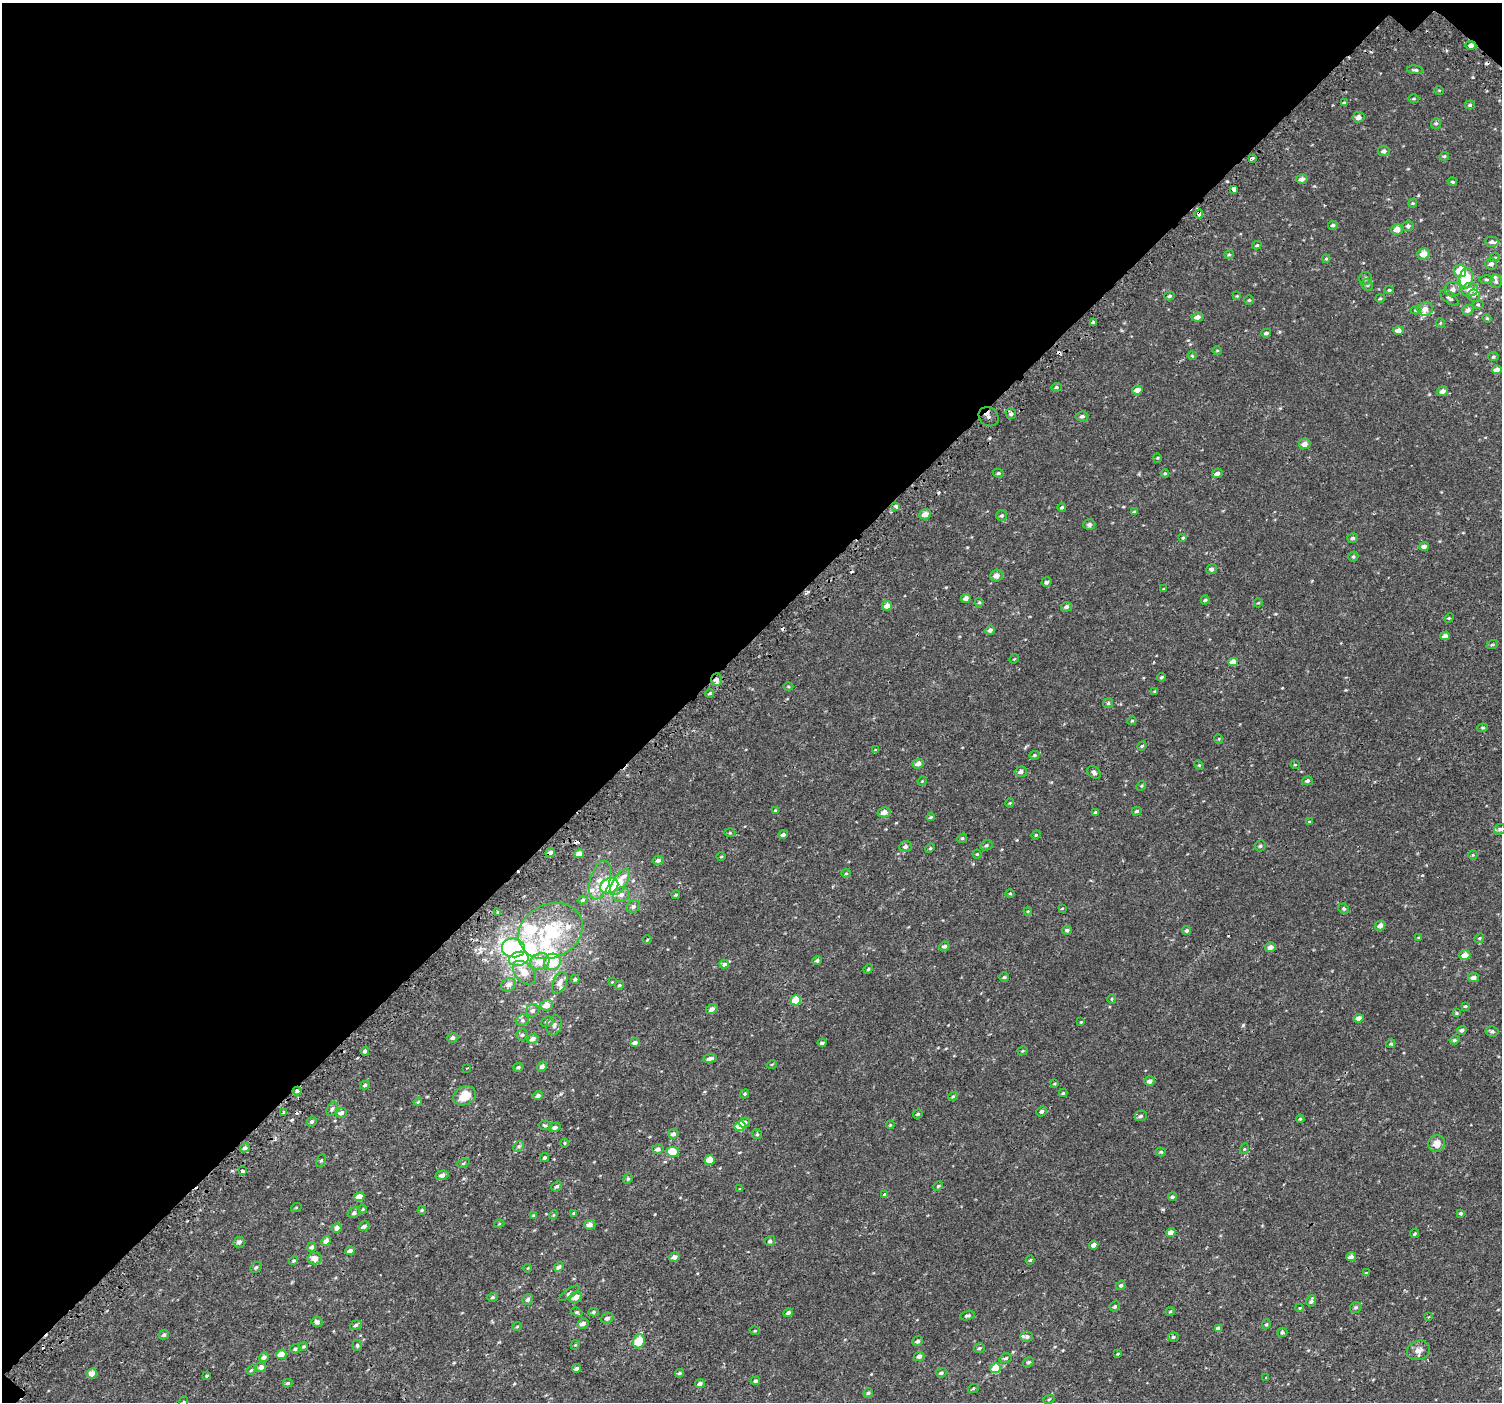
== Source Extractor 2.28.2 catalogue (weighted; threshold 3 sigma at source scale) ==
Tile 2 of 4 x 4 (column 2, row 1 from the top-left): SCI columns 1564-3063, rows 4423-5822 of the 6113 x 6113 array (HDU 1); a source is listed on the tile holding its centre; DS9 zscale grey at full resolution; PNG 1504 x 1404 px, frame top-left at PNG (2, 3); each listed source drawn as its Kron ellipse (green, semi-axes under 4 px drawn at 4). Shown black and unused: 46% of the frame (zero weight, under 2 of 3 exposures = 3% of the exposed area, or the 3 px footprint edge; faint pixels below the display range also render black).
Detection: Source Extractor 2.28.2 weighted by HDU 2 'WHT'; one run over the whole footprint, this tile lists its part. Background 0.00226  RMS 0.003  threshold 0.0136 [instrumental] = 3 sigma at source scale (4.5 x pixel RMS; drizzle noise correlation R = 1.50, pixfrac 1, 0.0396/0.0396 arcsec/px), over >= 5 px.
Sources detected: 363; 3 inside a brighter object's white glare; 12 cosmic-ray / hot-pixel residue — neither listed nor drawn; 16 inside a brighter listed object's ellipse — not listed separately; the other 332 listed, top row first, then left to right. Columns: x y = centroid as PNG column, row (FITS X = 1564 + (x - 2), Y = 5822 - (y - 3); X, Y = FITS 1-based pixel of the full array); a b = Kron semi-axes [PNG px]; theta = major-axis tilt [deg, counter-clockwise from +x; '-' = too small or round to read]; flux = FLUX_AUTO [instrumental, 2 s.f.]
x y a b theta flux
1471 45 5 4 - 0.94
1415 70 8 4 -6 0.56
1439 90 5 3 - 0.23
1414 98 5 3 - 0.31
1344 103 4 3 - 0.4
1470 105 5 4 - 0.38
1358 117 6 5 - 1.3
1436 123 5 5 - 0.46
1384 151 6 5 - 0.85
1444 156 5 4 - 0.36
1252 158 3 3 - 0.8
1302 179 5 4 - 1.2
1452 182 5 3 - 0.32
1234 189 4 3 - 29
1413 203 4 4 - 0.28
1199 214 4 4 - 1.4
1333 225 5 4 - 0.46
1408 226 5 5 - 0.69
1397 230 6 5 - 2.3
1492 242 7 5 0 0.76
1257 245 5 3 - 0.39
1229 254 5 4 - 0.39
1424 254 6 5 - 3.1
1495 257 5 3 - 0.28
1326 259 4 4 - 0.25
1491 264 6 5 - 1
1460 271 6 6 - 5.4
1366 278 6 6 - 0.7
1466 278 10 6 84 7
1486 280 7 3 -1 0.37
1496 281 7 5 -84 0.72
1367 285 6 5 - 0.45
1453 289 8 7 - 1.4
1389 290 5 4 - 0.33
1470 290 8 7 - 2.1
1474 295 6 6 - 0.65
1169 296 5 4 - 0.45
1237 296 4 4 - 0.24
1380 298 4 4 - 0.3
1449 298 11 5 -39 0.71
1249 300 4 4 - 0.33
1478 304 5 3 - 0.3
1425 309 8 6 14 1.7
1416 310 5 4 - 0.33
1468 310 6 5 - 1.1
1197 317 6 4 8 1.2
1487 318 4 4 - 0.28
1093 322 4 3 - 0.42
1440 323 5 3 - 0.26
1398 330 5 4 - 1.3
1266 333 5 3 - 0.6
1217 350 5 3 - 0.24
1192 356 4 4 - 0.27
1493 357 5 4 - 0.38
1497 370 5 4 - 1.8
1056 387 5 4 - 0.43
1137 390 5 4 - 1.7
1442 391 5 4 - 1.1
1011 414 5 5 - 0.67
1082 416 6 5 - 0.56
989 417 11 9 -40 1.6
1305 444 6 5 - 1.5
1157 458 4 4 - 0.31
998 473 5 4 - 0.43
1217 473 5 4 - 1.2
1165 474 4 3 - 0.24
896 506 3 3 - 1.6
1062 507 4 4 - 0.4
1135 512 4 3 - 0.59
925 514 6 5 - 2.1
1002 515 5 5 - 0.49
1089 524 6 5 - 0.83
1183 538 4 3 - 0.27
1353 538 5 4 - 0.61
1424 546 5 4 - 0.99
1353 557 5 4 - 0.45
1211 569 5 5 - 0.89
996 575 6 6 - 1.5
1047 582 5 4 - 0.62
1164 589 4 3 - 0.26
966 598 5 4 - 1.2
1205 600 4 4 - 0.35
979 602 4 4 - 0.32
1258 603 5 3 - 0.28
887 606 5 5 - 1.9
1066 607 5 4 - 0.76
1449 618 5 4 - 0.29
990 630 5 4 - 0.8
1445 636 5 4 - 1.1
1492 645 6 3 20 0.31
1014 659 5 4 - 0.25
1233 662 5 4 - 2.6
1162 677 4 3 - 0.46
716 679 6 5 - 1.2
788 686 5 3 - 0.27
1155 691 4 4 - 0.26
710 693 4 3 - 0.33
1108 703 5 5 - 0.47
1132 721 4 3 - 0.3
1483 728 5 3 - 0.32
1219 739 5 3 - 0.25
1142 746 5 4 - 0.33
875 750 4 2 - 0.29
1034 755 5 4 - 0.34
918 764 5 4 - 1.6
1199 765 5 4 - 0.33
1295 765 5 3 - 0.21
1021 772 6 5 - 0.87
1094 772 7 5 -44 0.76
922 781 4 4 - 0.28
1307 781 5 4 - 0.79
1141 786 5 4 - 0.32
1010 803 4 4 - 0.27
775 810 4 4 - 0.26
1137 811 5 3 - 0.48
884 812 6 5 - 1.5
1095 813 4 3 - 0.46
931 817 4 3 - 0.28
1309 822 4 3 - 0.24
1500 829 6 5 - 0.64
730 833 5 3 - 0.29
783 835 5 4 - 0.65
1036 835 5 4 - 0.3
962 838 5 4 - 0.37
986 845 6 5 - 0.54
1260 846 6 5 - 0.52
905 847 6 5 - 0.74
930 848 5 4 - 0.31
550 853 5 3 - 1
579 854 5 4 - 1.8
977 854 4 4 - 0.31
1473 855 5 4 - 0.31
721 857 5 3 - 0.27
658 860 5 4 - 0.75
846 873 5 4 - 0.3
600 880 20 10 73 3.6
620 882 15 6 56 5.3
609 886 9 7 26 25
621 894 8 7 - 1.2
1010 894 5 3 - 0.25
676 895 4 3 - 0.39
583 900 5 4 - 0.38
633 906 7 6 - 0.78
1062 908 4 2 - 0.21
1344 909 5 5 - 0.49
1028 911 4 3 - 0.26
498 912 3 3 - 1.9
1380 926 5 4 - 1.6
1067 930 5 4 - 0.53
551 931 33 26 25 19
1186 931 4 4 - 0.49
1418 938 4 4 - 0.26
1479 938 5 4 - 0.33
647 940 4 2 - 0.19
944 946 5 4 - 0.74
1270 947 5 5 - 1.4
513 948 11 9 -5 33
1465 955 5 4 - 2.5
519 959 10 7 16 4.7
817 960 5 4 - 0.52
540 962 10 8 23 3.2
552 962 8 8 - 7.8
724 964 4 4 - 1.1
868 969 5 4 - 0.33
524 973 14 9 -46 3.8
1004 977 4 4 - 0.45
1473 978 5 4 - 1.2
575 979 4 4 - 0.51
612 982 3 3 - 0.2
560 983 11 6 66 1.5
508 985 7 6 - 1.5
619 985 4 3 - 0.34
1112 999 5 3 - 0.3
796 1000 5 5 - 6.2
547 1005 6 5 - 2.5
1465 1006 4 3 - 0.33
712 1009 6 5 - 1.2
533 1010 7 6 - 1
1456 1013 4 3 - 0.43
1359 1018 5 4 - 1.6
522 1020 7 5 20 0.69
547 1022 6 5 - 0.61
1081 1022 4 4 - 0.23
554 1025 10 7 72 1.1
1462 1030 5 4 - 0.73
1492 1031 6 5 - 0.57
522 1035 5 5 - 0.56
453 1038 6 4 22 0.72
533 1039 6 5 - 1.4
1454 1040 5 4 - 0.57
635 1043 4 4 - 1.1
822 1043 4 4 - 0.6
1391 1044 4 4 - 0.35
365 1051 4 4 - 0.63
1022 1051 5 4 - 0.3
710 1058 7 4 9 0.91
772 1064 5 3 - 0.24
542 1066 5 4 - 0.89
518 1067 4 4 - 0.46
467 1068 2 2 - 0.19
1149 1081 5 4 - 1.3
1055 1084 4 3 - 0.33
365 1085 5 3 - 0.49
297 1091 4 3 - 0.51
1063 1093 4 4 - 0.36
745 1094 5 4 - 0.38
465 1096 12 9 25 4.2
538 1096 5 4 - 0.77
953 1096 4 4 - 0.34
418 1102 4 3 - 0.3
332 1109 7 5 69 0.57
1042 1111 5 4 - 0.58
284 1113 3 3 - 0.64
341 1113 5 4 - 1.1
918 1114 5 4 - 0.45
1141 1116 6 5 - 0.69
1300 1119 4 4 - 0.37
312 1122 5 4 - 0.6
745 1122 5 5 - 0.97
545 1125 6 4 -10 0.44
890 1125 4 3 - 0.25
740 1126 5 5 - 6.5
555 1127 6 4 16 0.97
673 1134 5 4 - 0.95
757 1134 5 5 - 0.35
565 1143 5 3 - 0.29
1437 1144 9 8 - 2.5
519 1146 6 4 45 0.47
245 1148 5 4 - 0.96
658 1149 5 5 - 0.94
1244 1149 5 3 - 0.26
673 1152 6 5 - 5
1161 1152 5 4 - 0.42
545 1158 4 3 - 0.46
321 1160 6 4 61 0.45
710 1160 5 4 - 4
463 1163 6 4 21 0.38
242 1171 3 3 - 2.1
442 1175 6 4 14 0.94
628 1179 5 4 - 0.43
557 1186 6 4 41 0.59
938 1186 5 4 - 0.37
740 1188 3 2 - 0.3
885 1195 4 3 - 0.84
359 1197 5 4 - 2.9
1172 1197 4 3 - 0.55
296 1208 5 3 - 0.23
363 1209 4 4 - 0.27
422 1210 4 4 - 0.31
354 1213 6 5 - 0.72
574 1213 4 3 - 0.36
1461 1213 4 3 - 0.43
533 1215 4 4 - 0.27
553 1215 5 3 - 0.26
499 1224 5 3 - 0.24
590 1225 5 5 - 1.4
364 1226 6 4 31 0.8
337 1228 5 4 - 1
1171 1232 5 4 - 1.6
1415 1233 5 3 - 0.29
326 1241 5 4 - 1.3
770 1241 6 5 - 0.52
239 1242 6 5 - 1
1094 1245 4 4 - 1.2
312 1247 5 4 - 0.73
350 1251 5 3 - 1.2
674 1257 5 4 - 1.4
1351 1257 5 4 - 1.3
315 1258 7 6 - 2.3
1030 1260 4 4 - 0.34
294 1261 4 4 - 0.41
256 1267 6 5 - 0.57
559 1267 5 4 - 0.84
528 1268 4 2 - 0.19
1366 1273 4 3 - 0.26
1121 1285 5 4 - 0.51
569 1293 12 4 35 0.55
492 1297 5 4 - 0.41
575 1297 6 5 - 2.5
528 1300 6 5 - 0.66
1311 1301 6 5 - 0.74
1115 1306 5 4 - 0.43
1356 1307 6 5 - 0.56
1300 1308 4 4 - 0.25
1170 1311 5 3 - 0.31
577 1312 6 4 -22 0.47
594 1312 5 4 - 0.47
788 1313 5 3 - 0.65
967 1315 7 4 14 0.53
1429 1317 4 3 - 0.3
607 1318 6 5 - 0.79
317 1322 5 5 - 0.8
583 1324 6 4 23 0.97
1266 1324 5 4 - 0.38
356 1325 6 4 21 0.56
517 1326 5 4 - 0.32
1218 1329 4 4 - 1.2
755 1331 5 3 - 0.28
1282 1332 5 5 - 0.47
164 1335 5 4 - 0.65
1027 1337 6 5 - 0.69
1173 1337 5 4 - 0.42
639 1341 7 5 68 5.7
918 1341 5 4 - 0.64
357 1345 5 5 - 0.53
575 1345 5 4 - 0.26
304 1346 4 4 - 0.37
979 1348 5 5 - 0.47
295 1349 5 4 - 0.51
1418 1350 12 9 18 1.5
281 1354 5 4 - 3.4
1118 1354 3 2 - 0.23
919 1356 5 4 - 0.98
264 1357 5 4 - 1
1006 1358 6 4 18 0.47
1028 1362 5 4 - 0.43
261 1367 5 5 - 1.2
995 1368 5 5 - 4.7
576 1369 4 3 - 1.1
251 1370 5 4 - 0.41
92 1373 5 5 - 2.2
679 1373 4 4 - 0.49
941 1373 5 4 - 0.55
207 1375 3 3 - 1.6
1266 1378 3 3 - 0.21
755 1381 4 4 - 0.53
288 1383 5 3 - 0.44
700 1384 5 4 - 0.88
973 1389 5 3 - 0.3
868 1393 5 4 - 0.49
1049 1399 5 3 - 0.25
183 1402 5 3 - 0.3
Overlapping masked pixels (flux is a lower limit): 6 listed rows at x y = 1471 45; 1199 214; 716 679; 550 853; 513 948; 297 1091
Isophote crosses this tile's border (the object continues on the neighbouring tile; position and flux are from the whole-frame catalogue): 1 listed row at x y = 183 1402